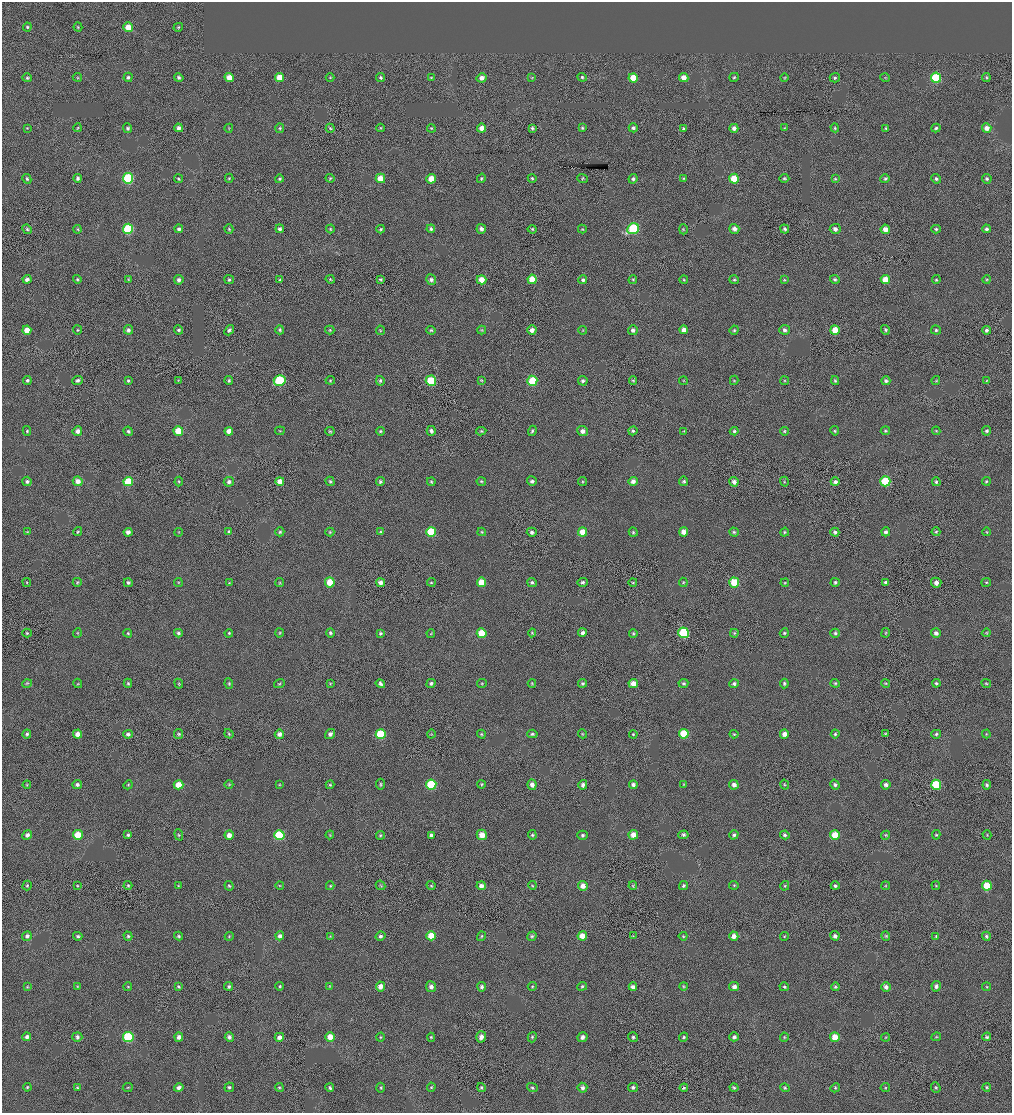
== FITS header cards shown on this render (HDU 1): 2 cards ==
NAXIS1  =                 2020 / BYTES PER ROW
NAXIS2  =                 2222 / NUMBER OF ROWS

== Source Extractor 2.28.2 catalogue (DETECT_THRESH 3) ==
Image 2020 x 2222 px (HDU 1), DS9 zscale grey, zoomed out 1/2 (1 PNG px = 2 x 2 image px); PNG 1014 x 1115 px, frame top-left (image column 1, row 2222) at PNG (2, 2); each listed source drawn as its Kron ellipse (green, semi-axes under 4 px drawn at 4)
Background -3.59e-04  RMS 0.053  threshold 0.158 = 3 sigma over >= 5 px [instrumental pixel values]
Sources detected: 424; all 424 listed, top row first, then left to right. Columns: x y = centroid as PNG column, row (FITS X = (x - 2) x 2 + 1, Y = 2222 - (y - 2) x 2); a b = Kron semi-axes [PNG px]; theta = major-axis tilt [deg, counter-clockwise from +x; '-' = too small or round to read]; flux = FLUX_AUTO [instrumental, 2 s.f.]
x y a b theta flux
27 27 4 4 - 16
78 27 4 3 - 11
128 27 5 4 - 160
178 27 5 3 - 13
77 77 5 3 - 10
128 77 4 4 - 28
229 77 4 4 - 120
381 77 5 4 - 21
431 77 4 3 - 11
582 77 4 4 - 19
684 77 5 4 - 82
734 77 5 4 - 16
986 77 4 4 - 14
27 78 5 4 - 17
179 78 5 4 - 25
279 78 4 4 - 180
330 78 4 4 - 12
482 78 5 4 - 64
532 78 4 3 - 8.7
633 78 4 4 - 190
784 78 4 3 - 9.9
835 78 5 4 - 19
885 78 4 4 - 11
936 78 5 5 - 490
27 128 4 3 - 9.9
77 128 4 3 - 10
128 128 5 4 - 21
179 128 4 4 - 44
229 128 4 3 - 10
280 128 5 4 - 16
330 128 4 3 - 13
381 128 4 4 - 12
431 128 4 4 - 12
481 128 4 4 - 75
532 128 4 4 - 19
582 128 4 3 - 16
633 128 4 4 - 26
684 128 4 3 - 14
734 128 4 4 - 49
785 128 4 4 - 10
835 128 4 4 - 15
886 128 4 4 - 14
936 128 4 4 - 20
987 128 5 4 - 72
78 178 4 4 - 30
128 178 5 5 - 700
229 178 4 4 - 13
330 178 4 4 - 14
380 178 5 4 - 130
481 178 5 4 - 15
532 178 4 4 - 17
583 178 5 4 - 13
784 178 5 4 - 16
27 179 5 4 - 21
178 179 4 4 - 16
279 179 4 4 - 17
431 179 5 5 - 150
633 179 5 4 - 23
684 179 4 4 - 13
734 179 5 5 - 260
835 179 4 3 - 13
885 179 5 4 - 17
936 179 5 4 - 25
987 179 5 4 - 22
27 229 5 4 - 17
77 229 4 4 - 11
128 229 5 5 - 650
179 229 4 4 - 27
229 229 5 4 - 15
280 229 4 4 - 35
330 229 4 3 - 12
381 229 4 4 - 17
431 229 4 4 - 22
481 229 5 4 - 41
532 229 4 4 - 16
582 229 4 4 - 12
633 229 6 5 - 600
683 229 5 3 - 11
734 229 5 4 - 49
785 229 5 4 - 26
835 229 5 5 - 42
885 229 4 4 - 90
936 229 4 4 - 20
986 229 4 4 - 26
27 279 4 4 - 32
77 279 4 4 - 17
128 279 4 4 - 11
330 279 4 4 - 13
380 279 4 3 - 15
532 279 4 4 - 170
684 279 4 3 - 12
835 279 5 4 - 19
885 279 4 4 - 150
987 279 4 4 - 12
179 280 5 4 - 34
229 280 5 4 - 17
280 280 4 4 - 17
431 280 5 5 - 31
482 280 5 4 - 110
583 280 4 4 - 26
633 280 4 4 - 14
734 280 5 4 - 17
784 280 4 3 - 11
936 280 4 4 - 15
27 330 4 4 - 130
77 330 4 4 - 13
128 330 5 4 - 37
178 330 4 4 - 22
229 330 5 4 - 25
280 330 4 4 - 19
330 330 5 3 - 13
380 330 5 3 - 11
431 330 5 4 - 16
482 330 4 4 - 12
532 330 5 4 - 56
583 330 4 3 - 9.5
633 330 5 5 - 32
684 330 4 4 - 71
734 330 4 4 - 16
784 330 5 5 - 34
835 330 5 5 - 160
885 330 5 4 - 20
936 330 5 4 - 18
987 330 4 4 - 28
27 380 4 4 - 19
77 380 5 4 - 26
128 380 4 4 - 19
178 380 4 4 - 9.8
229 380 4 4 - 18
330 380 4 4 - 13
481 380 4 4 - 13
633 380 4 4 - 15
734 380 5 3 - 11
280 381 6 5 - 540
380 381 5 4 - 22
431 381 5 5 - 380
532 381 5 5 - 330
583 381 5 4 - 24
683 381 4 3 - 11
785 381 4 3 - 11
835 381 4 4 - 17
886 381 4 4 - 25
936 381 4 4 - 12
986 381 4 3 - 10
27 431 5 4 - 16
77 431 5 4 - 49
128 431 5 4 - 25
178 431 5 5 - 260
229 431 4 4 - 92
280 431 5 3 - 12
330 431 4 4 - 15
380 431 4 4 - 16
431 431 5 4 - 37
481 431 5 3 - 14
532 431 5 4 - 20
582 431 5 5 - 52
633 431 4 4 - 20
684 431 4 3 - 9.7
734 431 4 4 - 18
784 431 4 3 - 14
835 431 4 4 - 15
885 431 4 4 - 15
936 431 4 3 - 11
987 431 5 4 - 24
27 481 5 4 - 25
78 481 5 5 - 80
128 481 5 4 - 250
280 481 4 4 - 99
330 481 5 4 - 19
481 481 5 4 - 14
532 481 5 4 - 29
582 481 4 4 - 14
633 481 4 4 - 54
684 481 5 4 - 18
885 481 5 5 - 450
986 481 4 4 - 15
179 482 5 4 - 14
229 482 5 5 - 36
380 482 4 4 - 22
431 482 4 4 - 15
734 482 5 4 - 47
784 482 5 4 - 14
835 482 4 4 - 35
936 482 4 4 - 19
27 532 4 3 - 11
78 532 5 4 - 14
128 532 4 4 - 51
179 532 4 4 - 11
229 532 4 4 - 20
280 532 4 4 - 17
330 532 4 4 - 12
381 532 4 4 - 16
431 532 5 5 - 370
482 532 4 4 - 11
532 532 5 4 - 34
583 532 4 4 - 170
633 532 4 4 - 16
683 532 5 4 - 94
734 532 5 4 - 17
785 532 4 4 - 14
835 532 4 4 - 27
886 532 4 4 - 30
936 532 4 4 - 15
987 532 4 4 - 11
77 582 4 4 - 12
178 582 4 4 - 11
330 582 5 5 - 200
381 582 4 4 - 58
431 582 4 4 - 14
481 582 5 4 - 200
532 582 5 4 - 24
582 582 5 4 - 21
633 582 4 4 - 10
683 582 4 4 - 13
835 582 4 4 - 20
886 582 4 4 - 29
986 582 5 3 - 12
27 583 4 3 - 10
128 583 4 4 - 23
229 583 4 4 - 10
280 583 4 4 - 12
734 583 5 5 - 290
785 583 4 4 - 11
936 583 5 5 - 48
27 633 5 4 - 13
77 633 5 3 - 10
128 633 4 4 - 16
178 633 4 4 - 26
229 633 4 4 - 15
279 633 4 4 - 13
330 633 4 4 - 22
381 633 4 4 - 19
431 633 4 4 - 10
482 633 5 4 - 230
532 633 4 4 - 14
582 633 4 4 - 38
633 633 4 4 - 15
684 633 5 5 - 620
734 633 4 4 - 12
784 633 5 4 - 17
835 633 4 4 - 22
886 633 5 4 - 13
936 633 5 4 - 42
986 633 4 3 - 9.6
27 683 5 4 - 14
78 683 5 3 - 11
128 683 4 4 - 15
330 683 4 4 - 10
431 683 5 4 - 24
482 683 5 4 - 13
532 683 4 3 - 11
582 683 4 4 - 20
633 683 5 4 - 97
683 683 5 4 - 20
784 683 5 4 - 21
835 683 4 3 - 16
885 683 4 3 - 12
936 683 4 3 - 21
986 683 5 3 - 12
179 684 5 4 - 12
229 684 5 4 - 15
279 684 5 3 - 14
380 684 5 3 - 31
734 684 4 4 - 30
27 734 4 4 - 22
78 734 4 4 - 88
128 734 5 4 - 32
179 734 5 4 - 17
229 734 5 3 - 14
279 734 4 4 - 44
330 734 5 4 - 35
381 734 5 5 - 450
431 734 4 4 - 11
481 734 4 4 - 12
532 734 5 4 - 21
583 734 4 3 - 11
633 734 4 4 - 15
684 734 5 5 - 370
734 734 4 3 - 12
784 734 4 4 - 66
835 734 4 4 - 18
886 734 4 3 - 15
936 734 5 4 - 20
986 734 4 3 - 9.7
229 784 4 3 - 10
380 784 5 3 - 14
481 784 4 4 - 12
684 784 4 4 - 10
27 785 4 3 - 10
77 785 4 4 - 36
128 785 5 4 - 13
179 785 5 4 - 160
280 785 4 3 - 9.8
330 785 4 3 - 14
431 785 5 5 - 610
532 785 5 4 - 55
583 785 5 4 - 37
633 785 4 4 - 38
734 785 5 4 - 51
785 785 5 3 - 13
835 785 5 4 - 26
886 785 5 4 - 39
936 785 5 5 - 460
987 785 4 4 - 19
27 835 5 4 - 36
78 835 5 5 - 260
128 835 4 4 - 21
179 835 6 4 -70 14
229 835 4 4 - 80
279 835 5 5 - 560
330 835 4 4 - 10
380 835 4 4 - 14
431 835 4 4 - 28
482 835 5 5 - 110
532 835 5 4 - 17
583 835 5 4 - 21
633 835 5 4 - 91
683 835 5 4 - 23
734 835 5 4 - 25
785 835 5 4 - 23
835 835 5 5 - 210
886 835 4 4 - 13
936 835 4 4 - 15
987 835 4 3 - 10
128 885 4 4 - 14
381 885 5 4 - 14
532 885 4 4 - 11
734 885 5 3 - 12
936 885 4 3 - 11
27 886 5 4 - 17
77 886 4 3 - 10
178 886 4 4 - 11
229 886 5 4 - 15
280 886 4 4 - 11
330 886 4 4 - 14
431 886 4 3 - 11
481 886 4 4 - 50
583 886 5 4 - 99
633 886 4 4 - 14
683 886 5 4 - 24
785 886 5 4 - 14
835 886 4 3 - 21
886 886 4 4 - 11
987 886 5 5 - 230
27 936 5 4 - 39
78 936 4 3 - 24
128 936 4 4 - 16
179 936 4 4 - 17
229 936 4 4 - 12
280 936 4 4 - 40
330 936 4 4 - 11
380 936 5 4 - 29
431 936 5 4 - 240
481 936 5 3 - 15
532 936 5 4 - 19
582 936 4 4 - 120
633 936 4 3 - 9.6
683 936 4 4 - 12
734 936 4 4 - 73
784 936 4 3 - 11
835 936 5 4 - 34
886 936 4 4 - 13
936 936 4 4 - 14
986 936 4 4 - 21
77 986 4 4 - 11
128 986 4 4 - 12
229 986 4 4 - 21
280 986 4 4 - 15
330 986 4 4 - 11
380 986 5 4 - 76
532 986 4 4 - 14
582 986 5 4 - 17
683 986 4 4 - 11
936 986 5 4 - 36
27 987 4 4 - 10
178 987 4 4 - 17
431 987 5 5 - 47
482 987 5 4 - 26
633 987 4 4 - 42
734 987 5 4 - 49
784 987 5 4 - 18
835 987 4 4 - 17
886 987 5 5 - 49
987 987 4 3 - 11
27 1037 4 4 - 46
77 1037 5 5 - 28
128 1037 5 5 - 690
179 1037 4 4 - 53
229 1037 4 4 - 32
279 1037 4 4 - 60
330 1037 5 5 - 130
380 1037 4 4 - 12
431 1037 4 4 - 13
481 1037 5 5 - 64
532 1037 5 4 - 17
582 1037 5 5 - 44
633 1037 5 5 - 20
684 1037 4 4 - 17
734 1037 5 4 - 32
784 1037 4 3 - 11
835 1037 5 5 - 170
886 1037 4 3 - 9.2
936 1037 5 4 - 13
987 1037 4 4 - 21
27 1087 4 4 - 14
128 1087 5 3 - 11
229 1087 5 4 - 21
279 1087 5 4 - 14
431 1087 4 4 - 13
633 1087 5 4 - 27
987 1087 4 4 - 14
77 1088 4 4 - 13
179 1088 5 4 - 47
330 1088 4 3 - 22
381 1088 5 4 - 15
481 1088 4 4 - 21
532 1088 5 4 - 18
582 1088 5 5 - 38
684 1088 4 3 - 16
734 1088 4 4 - 18
785 1088 5 4 - 17
835 1088 5 4 - 15
885 1088 5 4 - 12
936 1088 5 4 - 18